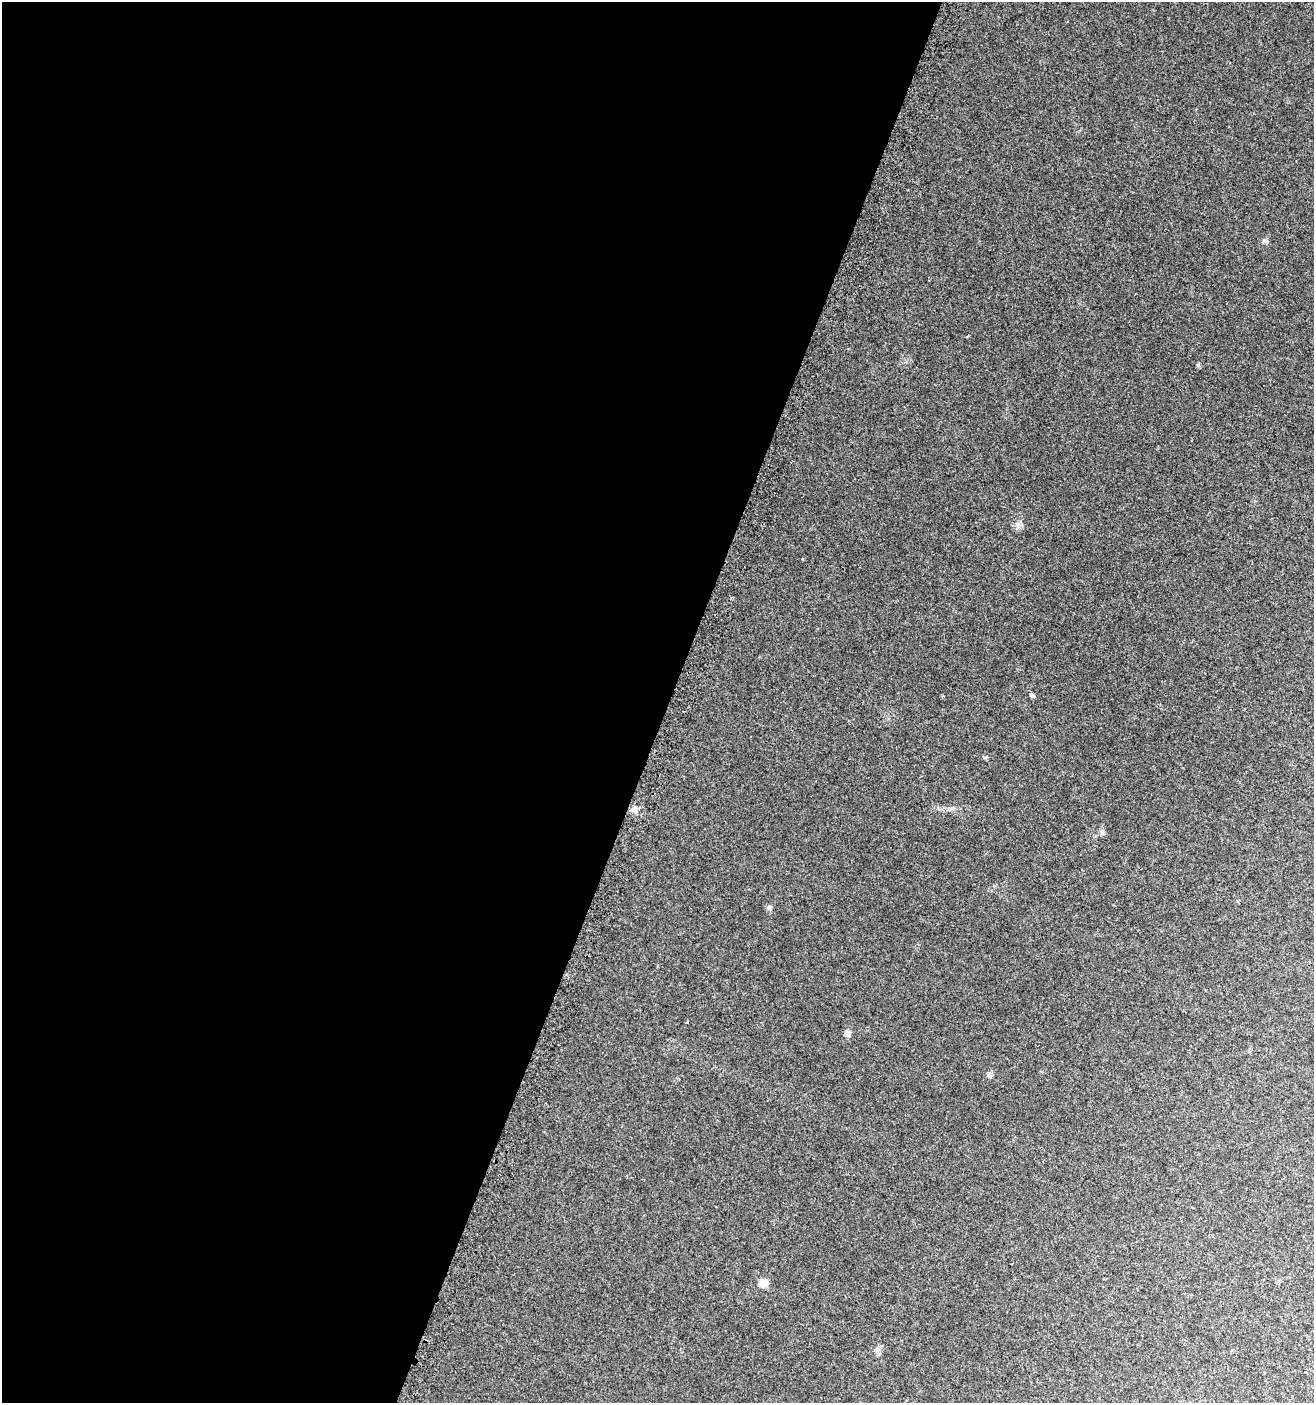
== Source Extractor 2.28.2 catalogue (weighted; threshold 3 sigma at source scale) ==
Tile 5 of 4 x 4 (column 1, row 2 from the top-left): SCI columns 311-1622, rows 2812-4212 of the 5796 x 5642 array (HDU 1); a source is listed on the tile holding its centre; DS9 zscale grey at full resolution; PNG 1316 x 1405 px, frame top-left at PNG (2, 2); no overlay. Shown black and unused: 51% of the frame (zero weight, under 2 of 3 exposures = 2% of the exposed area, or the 3 px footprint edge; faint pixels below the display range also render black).
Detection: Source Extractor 2.28.2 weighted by HDU 2 'WHT'; one run over the whole footprint, this tile lists its part. Background 0.0358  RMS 0.0082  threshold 0.037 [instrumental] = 3 sigma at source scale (4.5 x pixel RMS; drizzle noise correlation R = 1.50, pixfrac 1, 0.0396/0.0396 arcsec/px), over >= 5 px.
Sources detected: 10; all 10 listed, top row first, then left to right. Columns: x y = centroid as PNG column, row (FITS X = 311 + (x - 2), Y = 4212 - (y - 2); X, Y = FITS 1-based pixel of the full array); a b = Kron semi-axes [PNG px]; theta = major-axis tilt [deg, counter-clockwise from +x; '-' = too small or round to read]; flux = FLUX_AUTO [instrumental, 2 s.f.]
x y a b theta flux
1264 241 5 5 - 1.4
1198 365 5 4 - 1
1032 695 4 4 - 5.7
634 809 8 8 - 3.7
1102 832 6 6 - 1.8
769 908 7 6 - 1.7
847 1033 7 6 - 2.8
989 1075 6 6 - 1.7
764 1283 10 8 9 6.7
877 1349 6 5 - 1.7